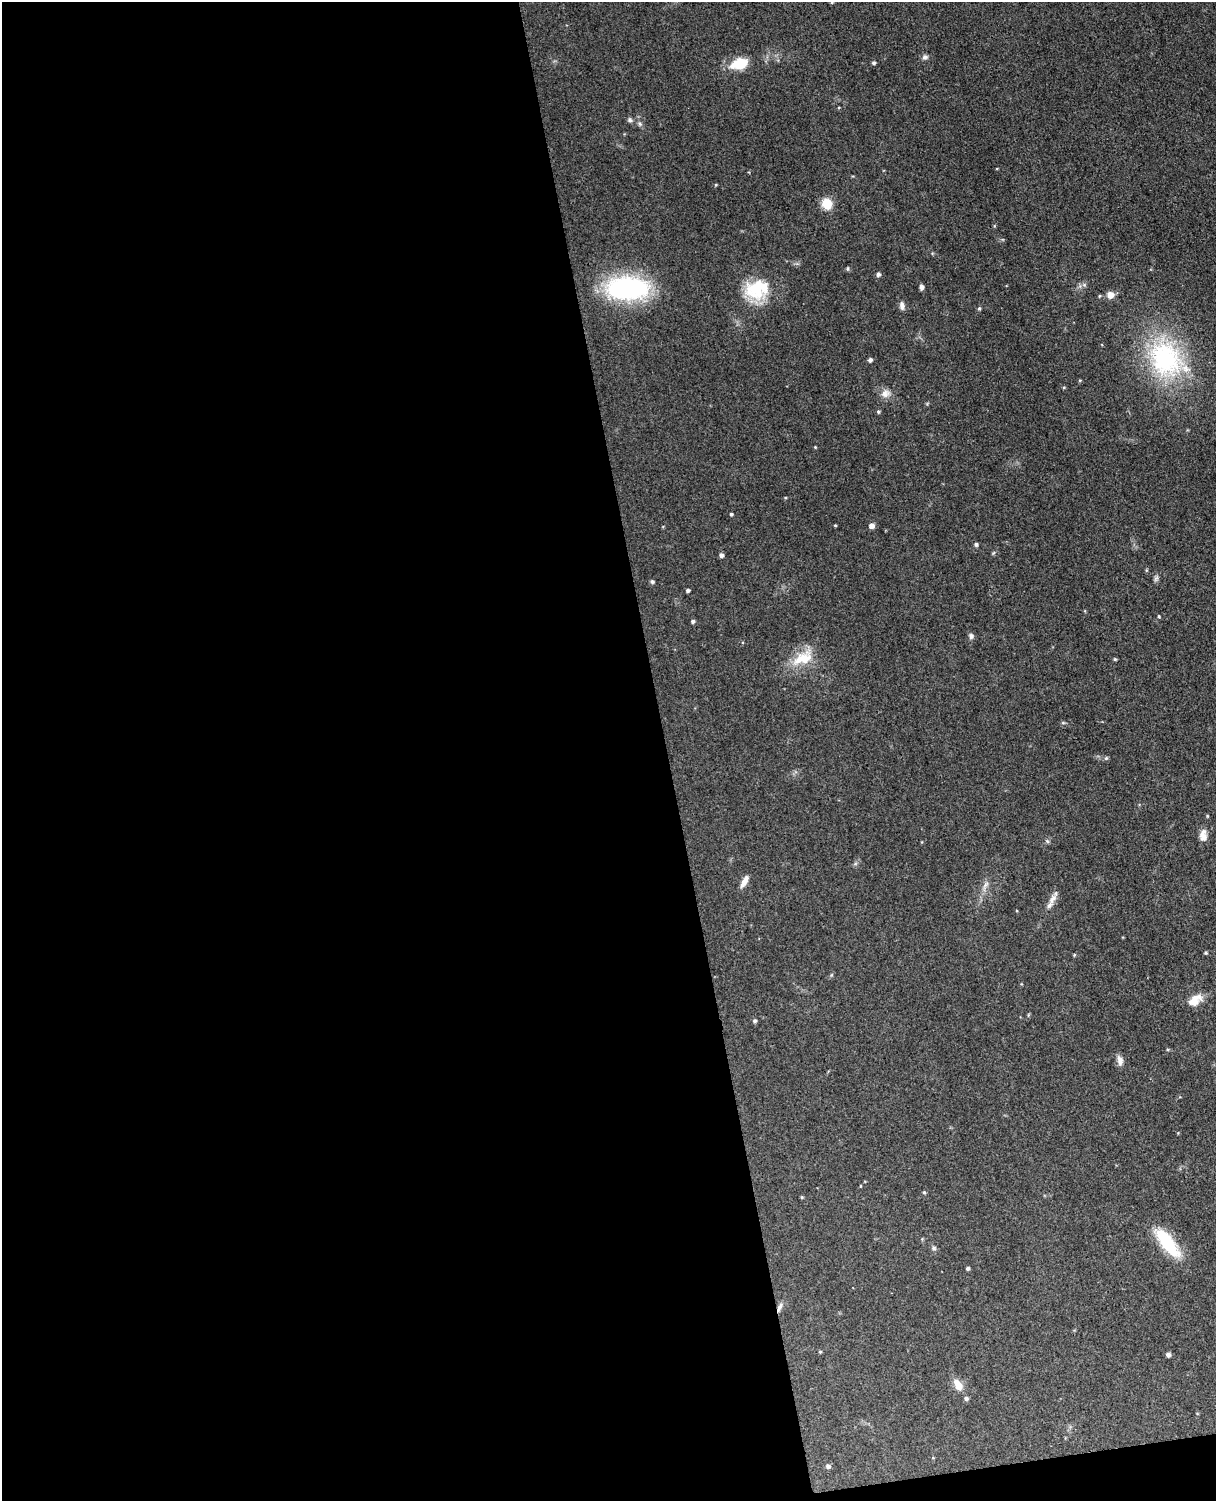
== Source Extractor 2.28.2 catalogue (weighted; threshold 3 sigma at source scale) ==
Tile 9 of 4 x 3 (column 1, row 3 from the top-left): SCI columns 58-1271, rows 149-1647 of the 4967 x 4906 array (HDU 1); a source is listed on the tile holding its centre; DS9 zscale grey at full resolution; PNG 1218 x 1503 px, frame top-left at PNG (2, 2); no overlay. Shown black and unused: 56% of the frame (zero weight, under 3 of 4 exposures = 5% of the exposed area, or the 3 px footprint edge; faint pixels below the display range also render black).
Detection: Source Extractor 2.28.2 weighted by HDU 2 'WHT'; one run over the whole footprint, this tile lists its part. Background 0.0701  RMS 0.0075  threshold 0.0339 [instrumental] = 3 sigma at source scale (4.5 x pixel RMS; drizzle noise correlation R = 1.50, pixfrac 1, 0.05/0.05 arcsec/px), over >= 5 px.
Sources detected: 56; all 56 listed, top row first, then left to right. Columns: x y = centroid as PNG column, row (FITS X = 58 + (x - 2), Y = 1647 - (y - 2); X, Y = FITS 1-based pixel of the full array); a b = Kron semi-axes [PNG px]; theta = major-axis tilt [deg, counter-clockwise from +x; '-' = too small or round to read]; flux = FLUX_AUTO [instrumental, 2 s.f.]
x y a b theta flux
832 2 5 3 - 0.69
925 57 7 7 - 2.2
874 63 5 4 - 1.3
739 64 13 8 14 29
630 120 7 6 - 1.5
715 185 4 3 - 0.64
827 204 5 5 - 49
847 269 5 4 - 1.1
878 274 5 4 - 1.9
921 287 5 4 - 3
628 288 33 17 0 150
757 289 31 24 16 33
1110 295 7 7 - 6.3
902 306 10 6 -86 3
979 308 5 4 - 1
1165 359 54 43 -58 100
870 360 4 4 - 2
1080 380 5 3 - 0.64
1064 387 5 3 - 0.66
885 393 12 10 22 5.3
878 411 5 4 - 1.1
815 447 3 3 - 0.59
731 514 3 3 - 1.2
835 525 4 3 - 0.69
871 526 5 5 - 4.3
976 544 5 4 - 1.6
721 555 5 4 - 2.3
1156 578 8 5 45 1.6
652 582 5 4 - 1.5
688 590 4 3 - 1.6
1159 616 4 3 - 0.75
693 621 4 4 - 1.5
971 636 8 5 -89 2
803 658 26 14 22 21
1115 659 4 4 - 0.85
1106 758 6 4 44 1
1203 836 14 8 -87 5.8
1047 841 6 4 -71 1.1
744 881 16 6 60 4.9
986 884 10 5 54 2.5
1053 899 15 8 62 5.3
1206 953 5 3 - 0.93
1074 955 5 3 - 0.74
1195 1000 18 11 35 10
755 1021 5 4 - 1.5
1120 1060 13 7 -78 3.8
924 1192 4 4 - 1
1168 1243 39 13 -52 34
934 1248 6 5 - 1.4
968 1268 4 4 - 1.4
779 1307 14 4 66 2.7
820 1352 4 4 - 0.79
1168 1355 4 4 - 2.5
958 1385 15 8 -59 7.4
966 1399 5 5 - 1.7
828 1466 6 5 - 1.8
Overlapping masked pixels (flux is a lower limit): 1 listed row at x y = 779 1307